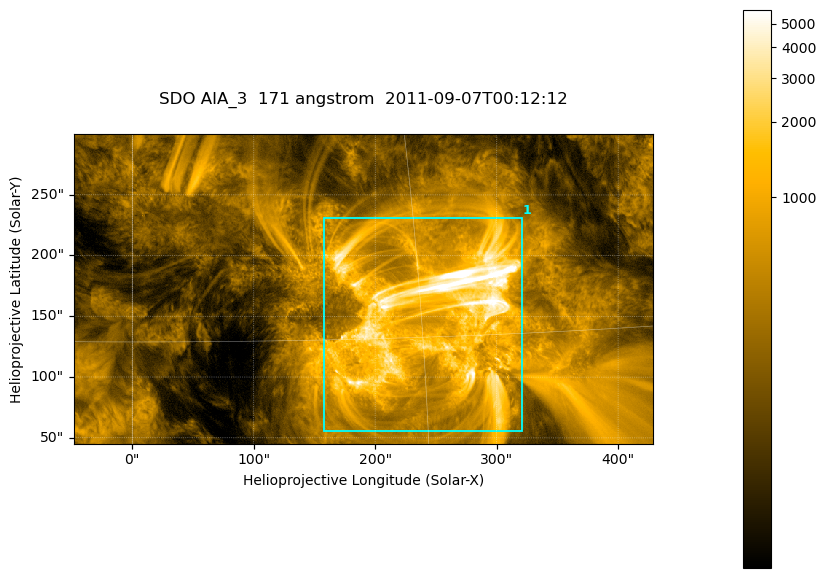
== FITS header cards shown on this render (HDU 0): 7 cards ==
TELESCOP= 'SDO     '           /
INSTRUME= 'AIA_3   '           /
WAVELNTH=                  171 /
WAVEUNIT= 'angstrom'           /
DATE-OBS= '2011-09-07T00:12:12.34' /
CTYPE1  = 'HPLN-TAN'           /
CTYPE2  = 'HPLT-TAN'           /

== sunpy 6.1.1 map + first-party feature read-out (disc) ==
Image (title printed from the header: SDO AIA_3  171 angstrom  2011-09-07T00:12:12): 795 x 425 px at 0.599 arcsec/px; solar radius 952 arcsec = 1588 px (partial field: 4.3% of the solar disc is inside the frame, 100% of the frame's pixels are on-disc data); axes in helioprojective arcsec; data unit not stated in the header (colour bar unlabelled)
Pointing: header CRPIX1/2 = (2050.96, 2049.84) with CRVAL1/2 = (0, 0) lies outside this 795 x 425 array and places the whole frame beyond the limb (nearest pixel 1.29 R_sun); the SolarSoft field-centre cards XCEN/YCEN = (190.1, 172.5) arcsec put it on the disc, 1737 arcsec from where CRPIX/CRVAL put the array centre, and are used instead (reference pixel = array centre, CRVAL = XCEN/YCEN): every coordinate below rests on XCEN/YCEN
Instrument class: DISC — disc imager (sunpy class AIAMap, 171 A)
Bright regions (active regions / flare kernels): reference = the on-disc median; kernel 7 px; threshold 5 sigma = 1234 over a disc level ~292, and >= 1.15x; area >= 337 px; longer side >= 5 px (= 3 arcsec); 1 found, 1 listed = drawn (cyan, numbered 1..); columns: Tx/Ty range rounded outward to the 2 arcsec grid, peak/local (2 s.f.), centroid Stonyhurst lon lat
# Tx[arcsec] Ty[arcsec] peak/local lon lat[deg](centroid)
1 158..322 54..232 29 +16 +16